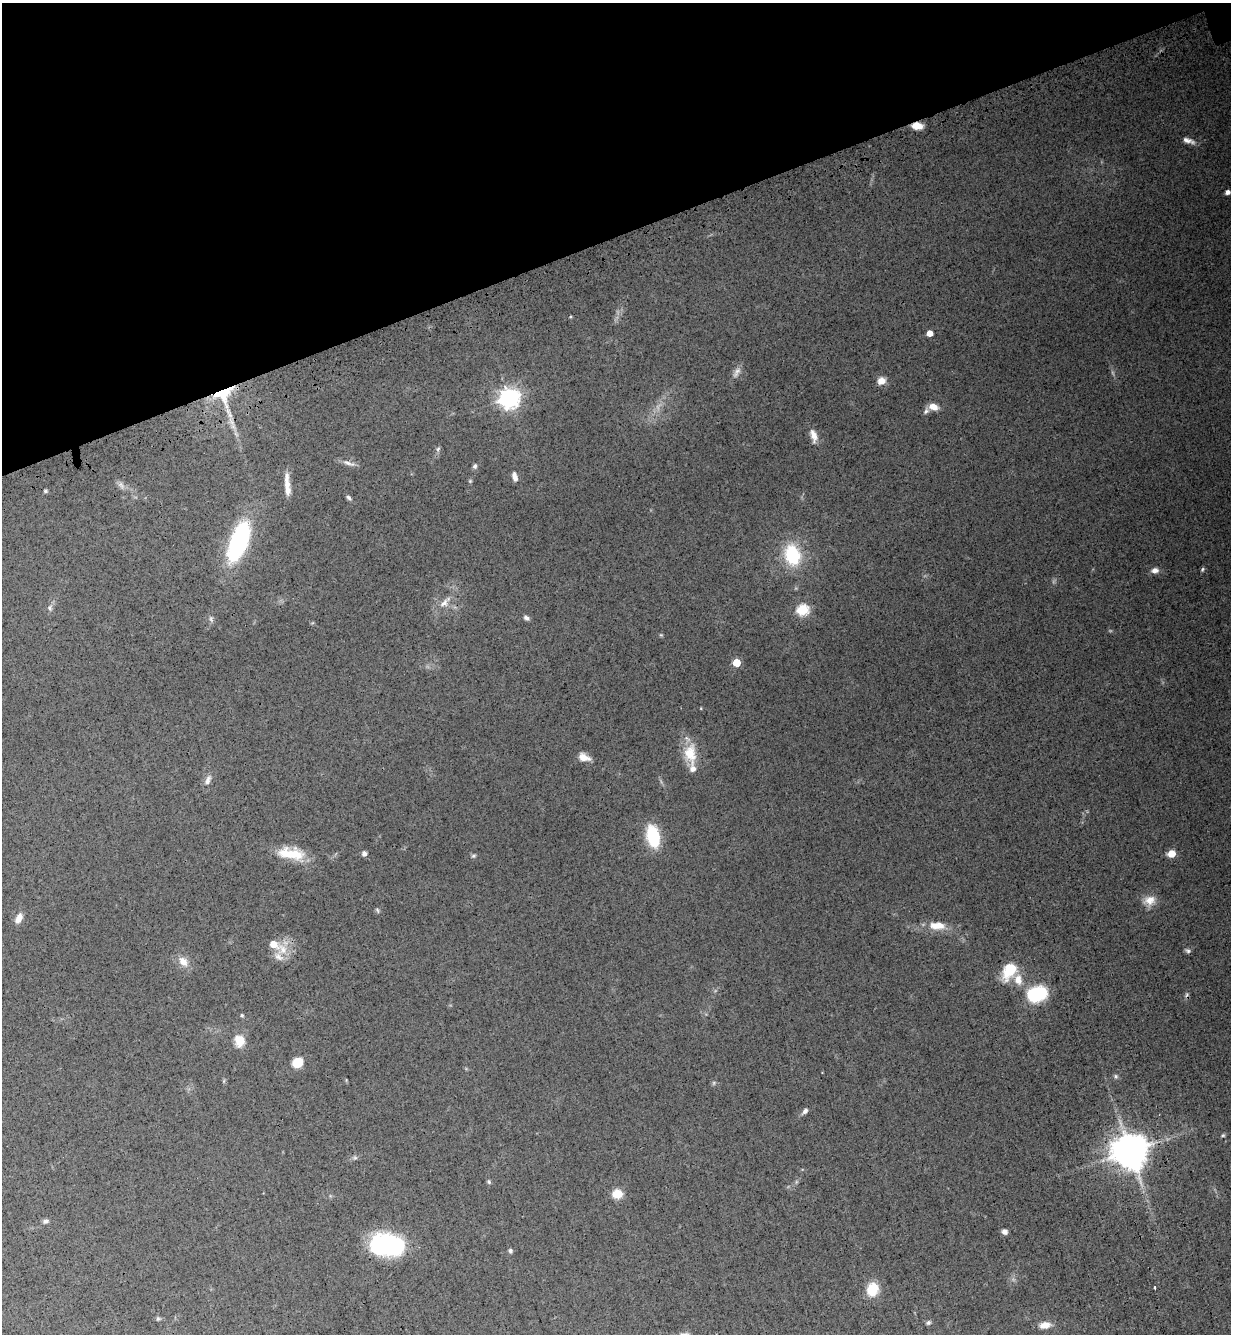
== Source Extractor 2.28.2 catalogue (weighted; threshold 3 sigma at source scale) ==
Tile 3 of 4 x 4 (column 3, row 1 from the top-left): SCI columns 2803-4031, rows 4079-5410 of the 5477 x 5494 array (HDU 1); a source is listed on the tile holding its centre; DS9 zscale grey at full resolution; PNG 1233 x 1336 px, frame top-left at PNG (2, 3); no overlay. Shown black and unused: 18% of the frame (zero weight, under 3 of 4 exposures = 7% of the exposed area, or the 3 px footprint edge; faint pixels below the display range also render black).
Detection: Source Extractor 2.28.2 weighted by HDU 2 'WHT'; one run over the whole footprint, this tile lists its part. Background 0.0322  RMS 0.0068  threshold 0.0307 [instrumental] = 3 sigma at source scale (4.5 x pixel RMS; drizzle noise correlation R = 1.50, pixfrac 1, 0.05/0.05 arcsec/px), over >= 5 px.
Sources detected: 71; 1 too faint to see at this stretch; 1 cosmic-ray / hot-pixel residue — not listed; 3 inside a brighter listed object's ellipse — not listed separately; the other 66 listed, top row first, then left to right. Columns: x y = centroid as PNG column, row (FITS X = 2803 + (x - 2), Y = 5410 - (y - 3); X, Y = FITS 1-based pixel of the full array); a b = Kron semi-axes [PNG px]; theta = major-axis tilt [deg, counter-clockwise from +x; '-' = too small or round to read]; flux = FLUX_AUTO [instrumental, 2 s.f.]
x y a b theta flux
917 126 10 6 -7 8.4
1188 141 16 6 -17 4
1227 192 4 4 - 3.2
929 333 5 4 - 7.4
737 372 17 7 58 3.4
881 381 9 8 - 5.2
224 395 27 22 47 26
509 398 8 7 - 380
933 407 10 7 -17 6.3
926 411 8 6 68 1.9
813 435 17 8 -75 5.1
438 449 6 5 - 1.2
348 463 19 5 -19 3.2
475 466 7 5 62 1.4
515 477 10 6 -75 3.2
470 481 4 4 - 0.72
121 485 12 7 -51 2.6
287 485 25 5 -86 7.1
45 491 5 4 - 0.93
349 498 7 5 -40 1.3
239 542 39 16 69 84
792 555 21 15 -76 37
1202 569 6 4 69 0.99
1155 570 9 7 8 3.3
444 603 16 9 45 5.4
50 608 8 6 -83 1.9
802 610 6 5 - 62
526 618 8 5 -38 1.7
211 619 7 4 -72 1.2
736 663 5 5 - 19
690 753 25 16 -88 15
584 757 13 8 -19 5.7
208 780 14 7 62 3.5
653 836 23 12 -78 29
291 853 32 13 -8 19
364 854 4 4 - 2.9
1171 854 5 5 - 16
473 856 6 5 - 1.1
1150 900 14 11 14 7.3
377 910 7 4 -67 0.95
19 918 11 6 62 5.4
937 925 21 10 -1 10
273 944 7 6 - 10
283 950 15 10 -62 8.7
1188 951 7 5 -16 1.4
183 961 15 10 -47 6.2
1009 971 20 13 59 18
1036 994 17 12 14 45
242 1015 5 4 - 0.98
239 1040 15 12 -73 8.9
297 1062 10 9 - 12
1116 1076 6 5 - 1.2
805 1111 10 5 46 2.2
1223 1135 5 4 - 0.95
1130 1151 10 10 - 1500
489 1182 6 5 - 1.1
617 1194 8 7 - 12
46 1221 7 6 - 1.8
1005 1232 6 5 - 2.6
386 1245 32 20 -6 79
510 1251 5 4 - 1.5
1154 1287 3 2 - 1.3
872 1289 12 10 67 18
158 1319 6 5 - 1
928 1323 6 6 - 1.4
1045 1325 13 8 8 6.4
Overlapping masked pixels (flux is a lower limit): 2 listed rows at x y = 917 126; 224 395